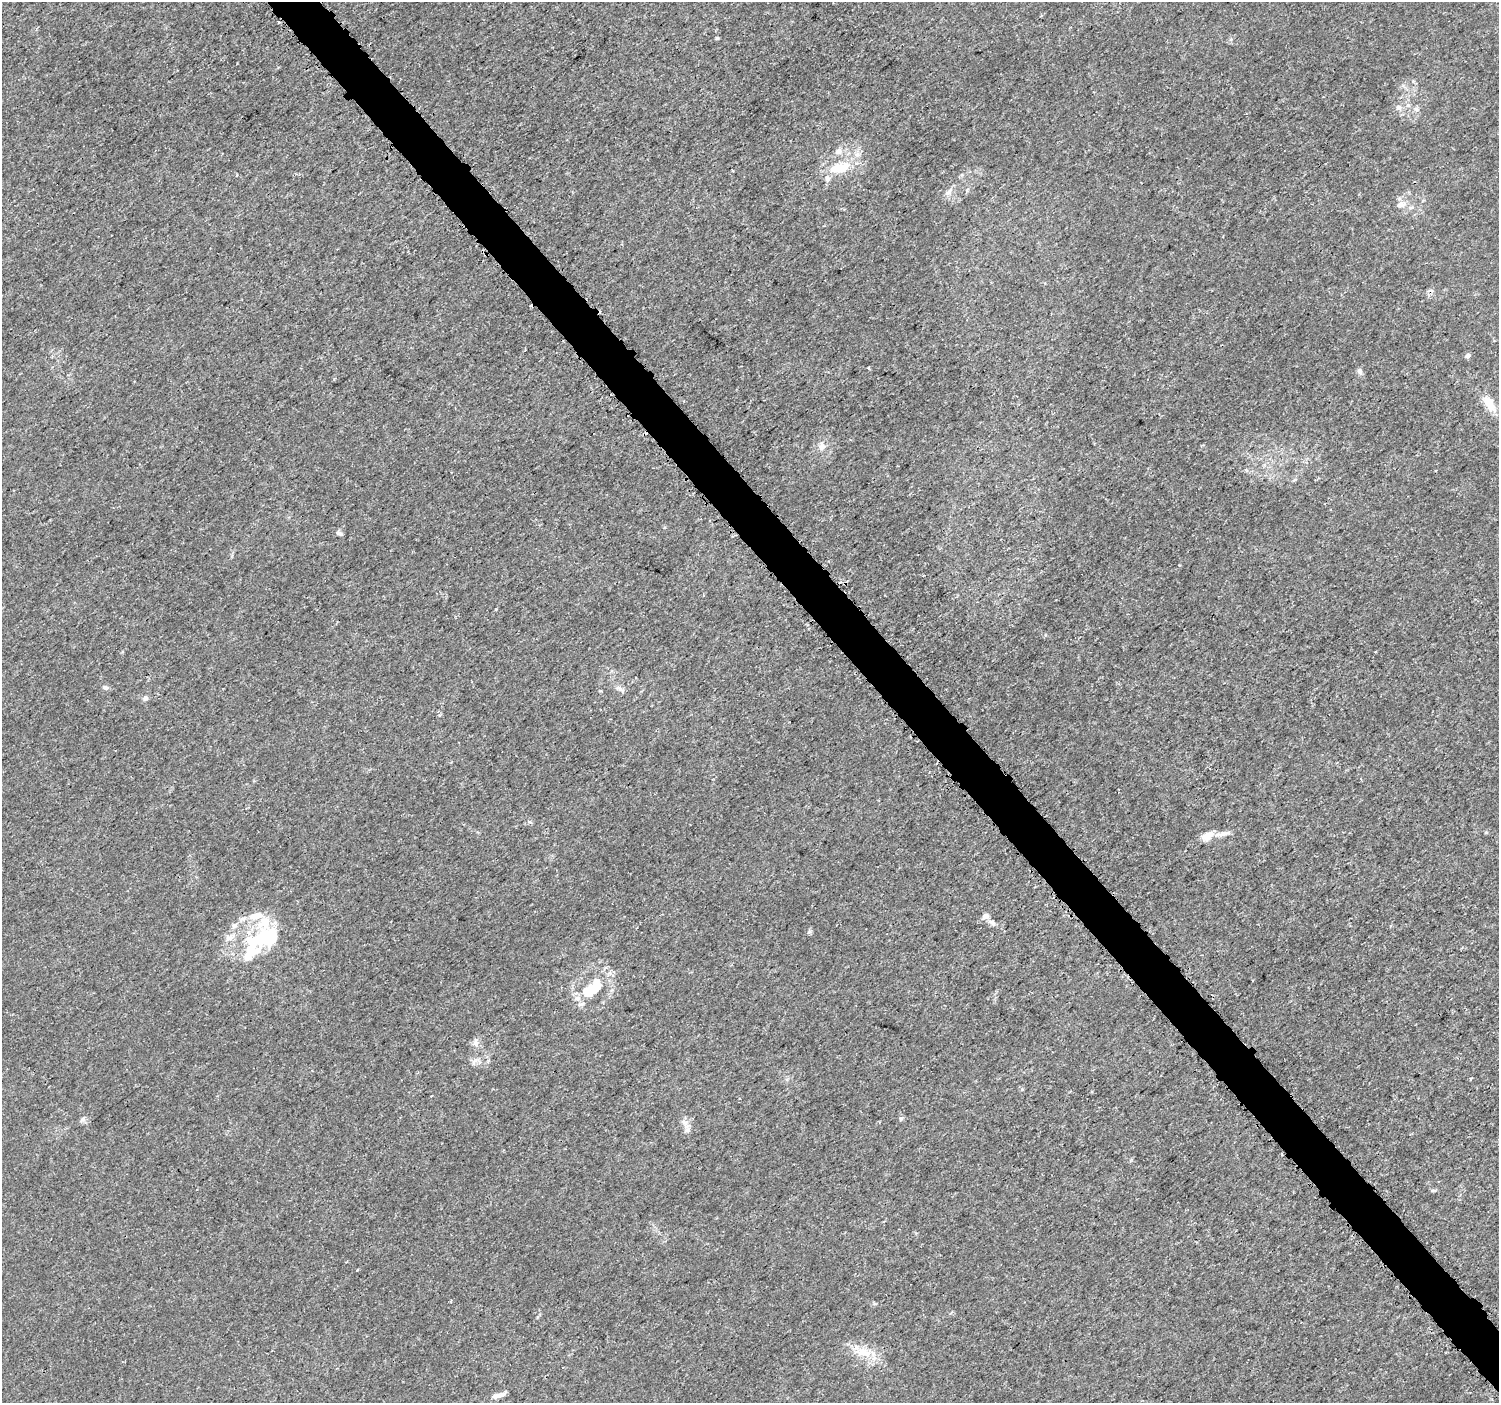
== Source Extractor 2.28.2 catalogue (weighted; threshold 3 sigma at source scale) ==
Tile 6 of 4 x 4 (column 2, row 2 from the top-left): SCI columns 1520-3016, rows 2965-4365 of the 6039 x 5993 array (HDU 1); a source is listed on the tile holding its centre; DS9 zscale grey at full resolution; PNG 1501 x 1405 px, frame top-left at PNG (2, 2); no overlay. Shown black and unused: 4% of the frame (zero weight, under 3 of 5 exposures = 2% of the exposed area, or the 3 px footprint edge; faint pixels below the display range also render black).
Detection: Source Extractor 2.28.2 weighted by HDU 2 'WHT'; one run over the whole footprint, this tile lists its part. Background 0.0015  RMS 6.9e-04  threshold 0.0031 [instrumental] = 3 sigma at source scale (4.5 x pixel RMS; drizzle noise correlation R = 1.50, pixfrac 1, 0.0396/0.0396 arcsec/px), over >= 5 px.
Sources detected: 49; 3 inside a brighter object's white glare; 2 cosmic-ray / hot-pixel residue — not listed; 10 inside a brighter listed object's ellipse — not listed separately; the other 34 listed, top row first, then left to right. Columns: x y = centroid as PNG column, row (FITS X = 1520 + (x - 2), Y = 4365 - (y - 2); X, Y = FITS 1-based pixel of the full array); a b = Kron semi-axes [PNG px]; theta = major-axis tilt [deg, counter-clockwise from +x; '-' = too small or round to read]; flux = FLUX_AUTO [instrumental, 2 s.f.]
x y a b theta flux
717 38 4 4 - 0.086
1408 105 6 6 - 0.18
1398 107 9 6 -38 0.26
838 151 11 9 28 0.39
840 168 35 14 13 2.1
732 171 3 2 - 0.075
949 192 14 7 44 0.39
1401 205 13 8 18 0.49
1468 356 7 6 - 0.18
1360 371 9 6 -71 0.21
334 379 4 3 - 0.072
1489 403 21 10 -61 1.1
822 446 12 9 90 0.43
1295 479 6 4 20 0.095
339 533 9 5 -25 0.17
495 609 3 3 - 0.12
105 687 8 5 -24 0.19
621 690 11 4 -40 0.21
145 698 6 6 - 0.17
1225 833 18 6 14 0.4
1208 836 19 10 30 0.69
252 916 13 8 36 0.57
985 916 8 7 - 0.36
992 923 11 6 -46 0.25
235 925 9 7 42 0.29
268 937 45 25 15 5.3
592 990 32 16 29 2.6
475 1042 11 5 75 0.26
901 1118 7 5 73 0.13
83 1119 9 6 32 0.2
687 1129 12 7 -77 0.34
1433 1190 6 4 1 0.098
862 1352 21 12 5 1.3
495 1396 14 7 12 0.37
Unlisted compact peaks at least as high as the median listed source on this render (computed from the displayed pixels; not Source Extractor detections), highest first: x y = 809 932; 1022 1089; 1403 85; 1179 565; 529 822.